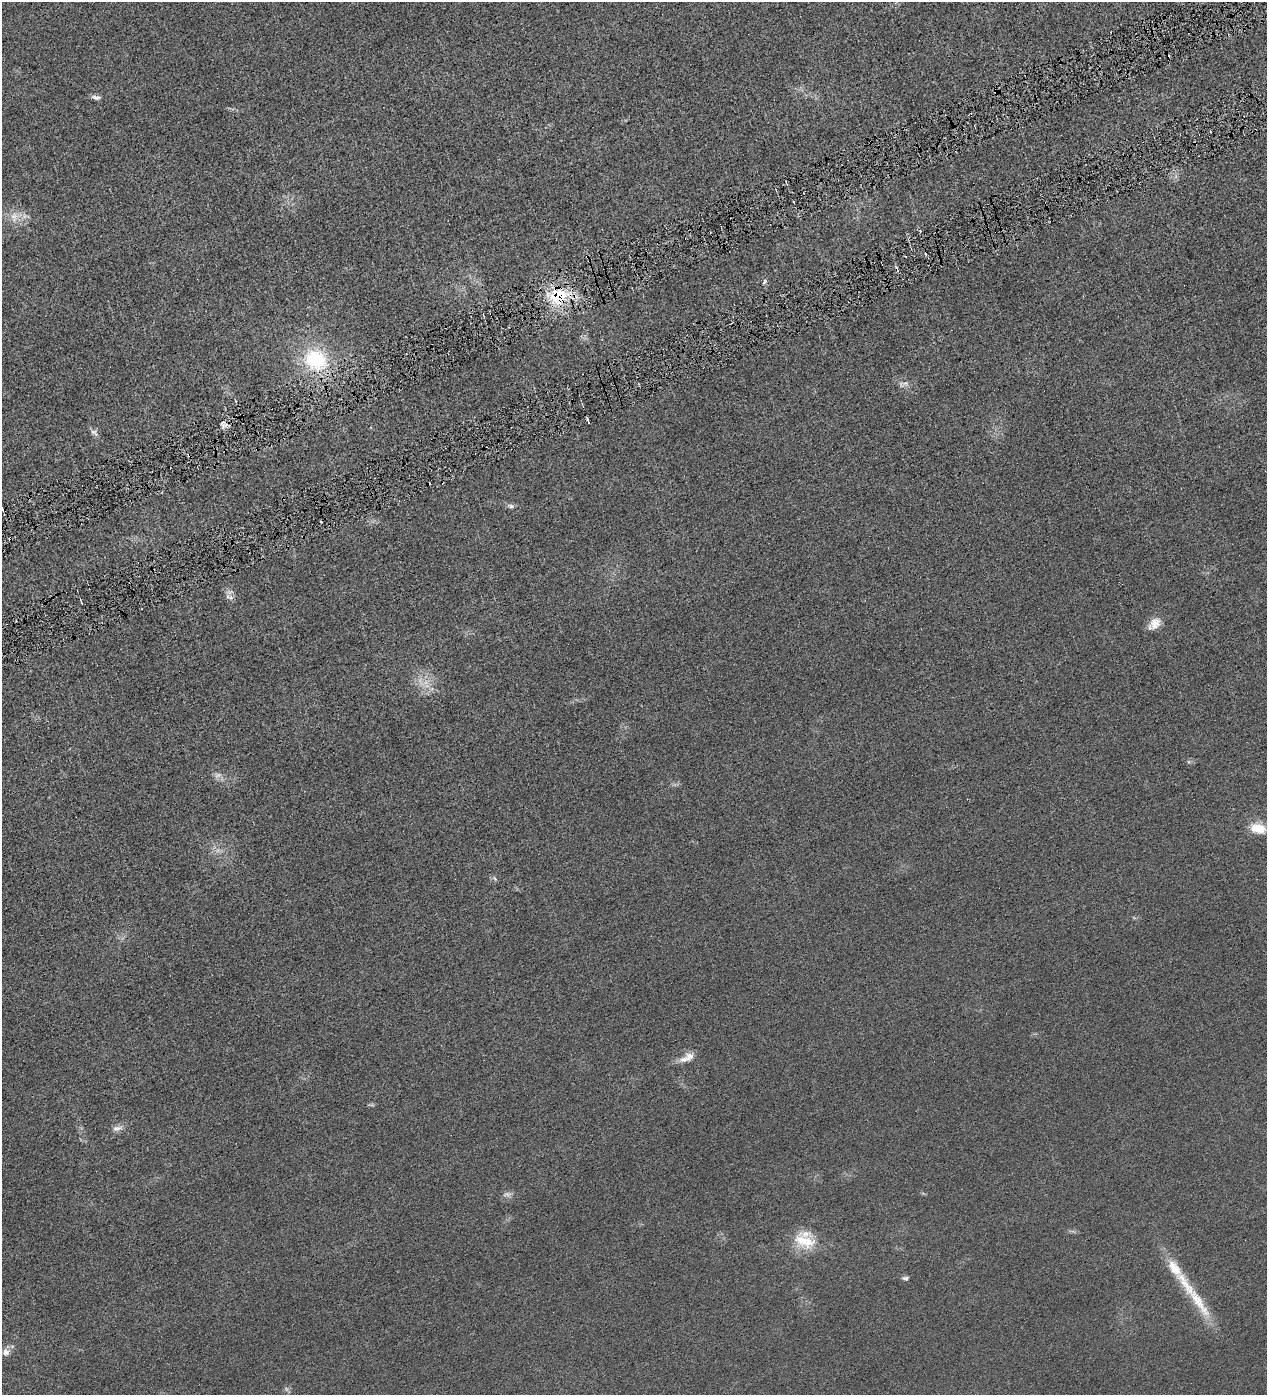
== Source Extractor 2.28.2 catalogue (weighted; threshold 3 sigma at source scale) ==
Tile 10 of 4 x 4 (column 2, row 3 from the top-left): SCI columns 1427-2691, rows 1396-2788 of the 5513 x 5577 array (HDU 1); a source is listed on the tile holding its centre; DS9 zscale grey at full resolution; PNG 1269 x 1397 px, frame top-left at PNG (2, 2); no overlay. Shown black and unused: <1% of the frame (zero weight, under 4 of 8 exposures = <1% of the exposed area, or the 3 px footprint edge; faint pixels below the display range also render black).
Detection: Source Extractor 2.28.2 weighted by HDU 2 'WHT'; one run over the whole footprint, this tile lists its part. Background 0.0133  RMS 0.0042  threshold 0.0173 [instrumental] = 3 sigma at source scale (4.09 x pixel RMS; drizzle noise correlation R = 1.36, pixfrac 0.8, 0.05/0.05 arcsec/px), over >= 5 px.
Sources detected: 37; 4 too faint to see at this stretch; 5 cosmic-ray / hot-pixel residue — not listed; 3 inside a brighter listed object's ellipse — not listed separately; the other 25 listed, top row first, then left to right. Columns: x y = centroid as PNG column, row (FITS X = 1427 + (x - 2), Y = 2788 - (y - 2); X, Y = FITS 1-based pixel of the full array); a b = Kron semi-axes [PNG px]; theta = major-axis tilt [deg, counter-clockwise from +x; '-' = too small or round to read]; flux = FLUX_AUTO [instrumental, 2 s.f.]
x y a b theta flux
96 97 12 6 -11 1.5
14 217 17 10 -86 4.1
764 282 7 4 51 0.94
558 296 26 24 22 20
316 359 34 28 -31 29
905 384 12 5 -12 1.7
235 401 6 2 -68 0.37
588 420 7 3 -72 1.9
94 432 13 7 -33 1.5
511 506 10 5 -10 1.2
231 598 9 7 -47 1.6
81 602 6 2 -75 0.42
1155 623 17 13 50 4.2
425 683 15 7 27 3.4
1189 762 6 4 -71 0.51
218 775 12 7 27 1.7
1258 828 20 12 -14 6.9
495 879 7 4 -58 0.67
690 1056 14 11 -9 3
117 1128 15 7 11 2.1
507 1194 13 7 5 1.6
804 1241 30 20 -14 12
905 1278 8 6 -5 1
1198 1301 59 12 -57 14
6 1352 10 9 - 2.3
Overlapping masked pixels (flux is a lower limit): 1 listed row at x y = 558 296